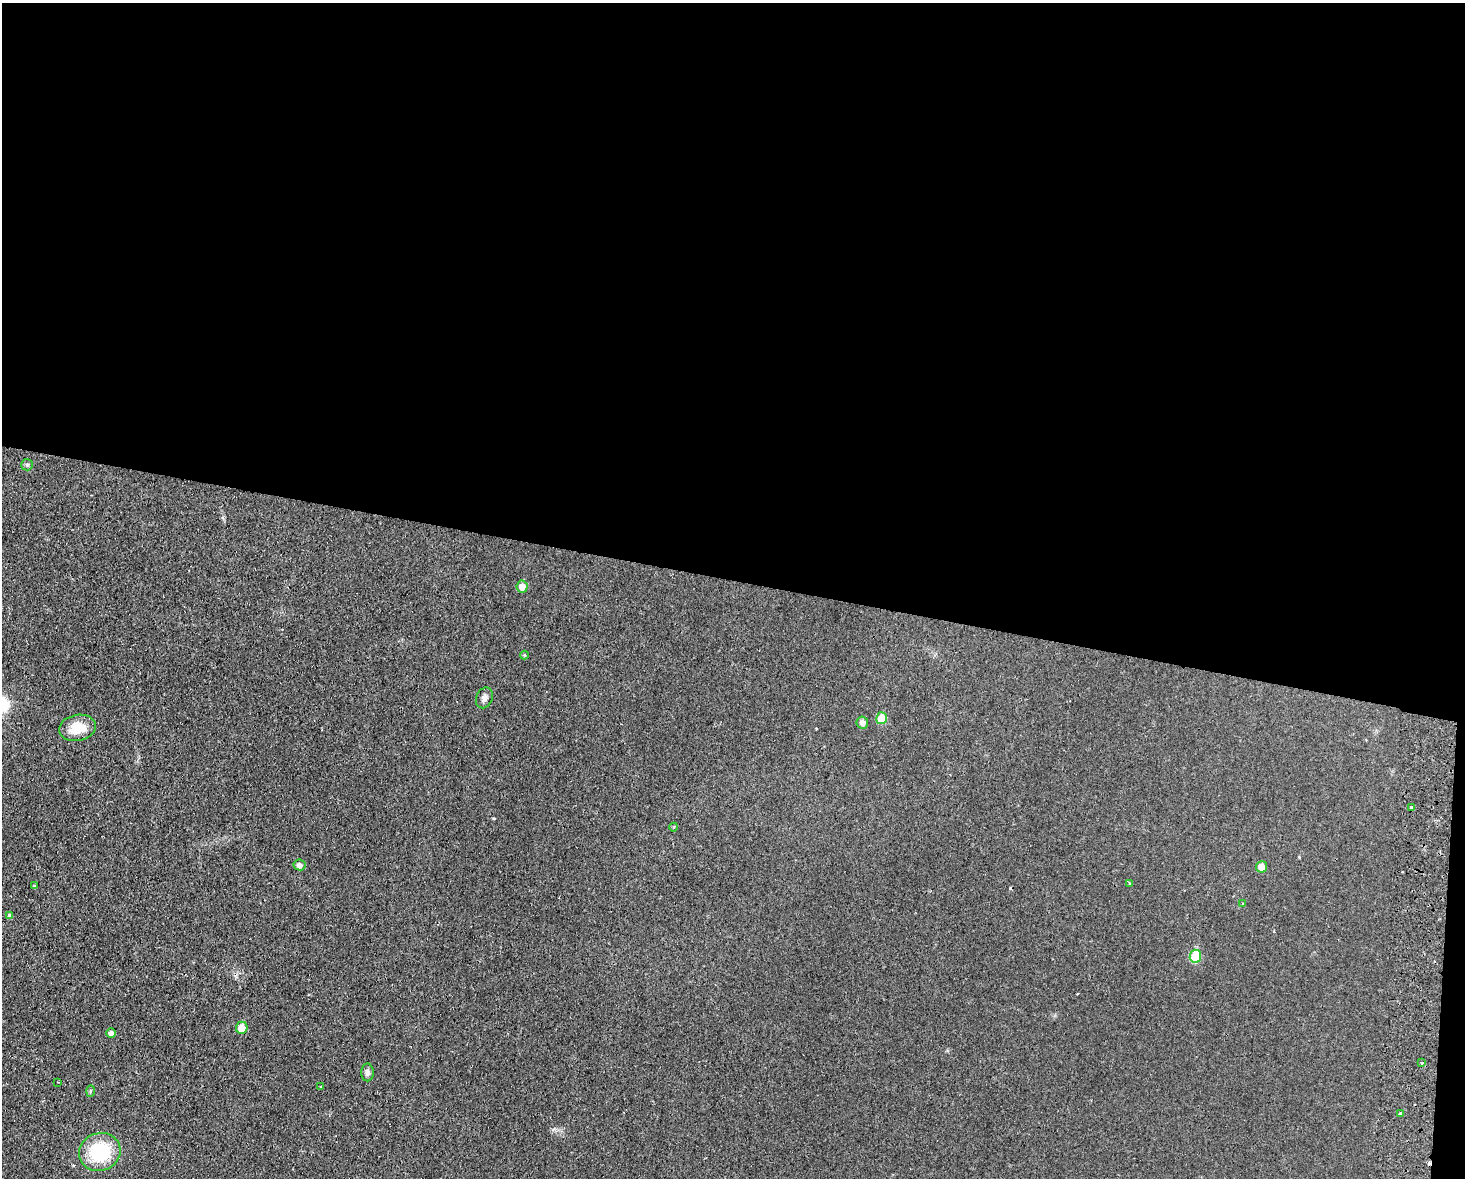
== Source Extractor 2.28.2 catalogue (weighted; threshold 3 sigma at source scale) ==
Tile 3 of 3 x 4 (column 3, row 1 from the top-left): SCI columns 3097-4559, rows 3540-4715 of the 4845 x 4726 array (HDU 1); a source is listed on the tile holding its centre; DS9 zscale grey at full resolution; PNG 1467 x 1180 px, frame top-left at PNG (2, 3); each listed source drawn as its Kron ellipse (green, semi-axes under 4 px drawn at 4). Shown black and unused: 50% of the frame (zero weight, under 2 of 3 exposures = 3% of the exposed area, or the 3 px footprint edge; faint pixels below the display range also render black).
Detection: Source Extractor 2.28.2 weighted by HDU 2 'WHT'; one run over the whole footprint, this tile lists its part. Background 0.0351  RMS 0.0056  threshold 0.025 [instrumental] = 3 sigma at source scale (4.5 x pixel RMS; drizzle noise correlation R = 1.50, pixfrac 1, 0.05/0.05 arcsec/px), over >= 5 px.
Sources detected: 27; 2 cosmic-ray / hot-pixel residue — neither listed nor drawn; the other 25 listed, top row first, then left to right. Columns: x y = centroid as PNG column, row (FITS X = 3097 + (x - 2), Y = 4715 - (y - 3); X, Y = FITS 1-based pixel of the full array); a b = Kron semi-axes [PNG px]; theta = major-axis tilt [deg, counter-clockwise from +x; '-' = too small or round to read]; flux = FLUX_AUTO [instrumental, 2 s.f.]
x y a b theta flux
27 465 6 5 - 0.97
522 587 6 5 - 5.3
524 655 4 4 - 0.68
484 698 10 8 68 2.4
881 718 6 5 - 12
862 722 6 6 - 3
77 728 18 13 11 11
1411 807 3 3 - 2.1
674 827 4 3 - 0.48
299 865 6 5 - 2.3
1261 867 5 5 - 6.4
1130 884 3 3 - 0.73
35 886 4 3 - 1
1243 904 4 3 - 0.98
10 915 4 3 - 6
1195 956 6 5 - 24
242 1028 6 6 - 6.6
111 1033 5 4 - 3.1
1422 1063 3 3 - 1.5
367 1072 9 6 -90 2.1
58 1082 2 2 - 0.47
321 1086 3 3 - 1.3
90 1091 6 4 87 0.64
1400 1113 3 3 - 2.8
100 1152 21 19 22 34